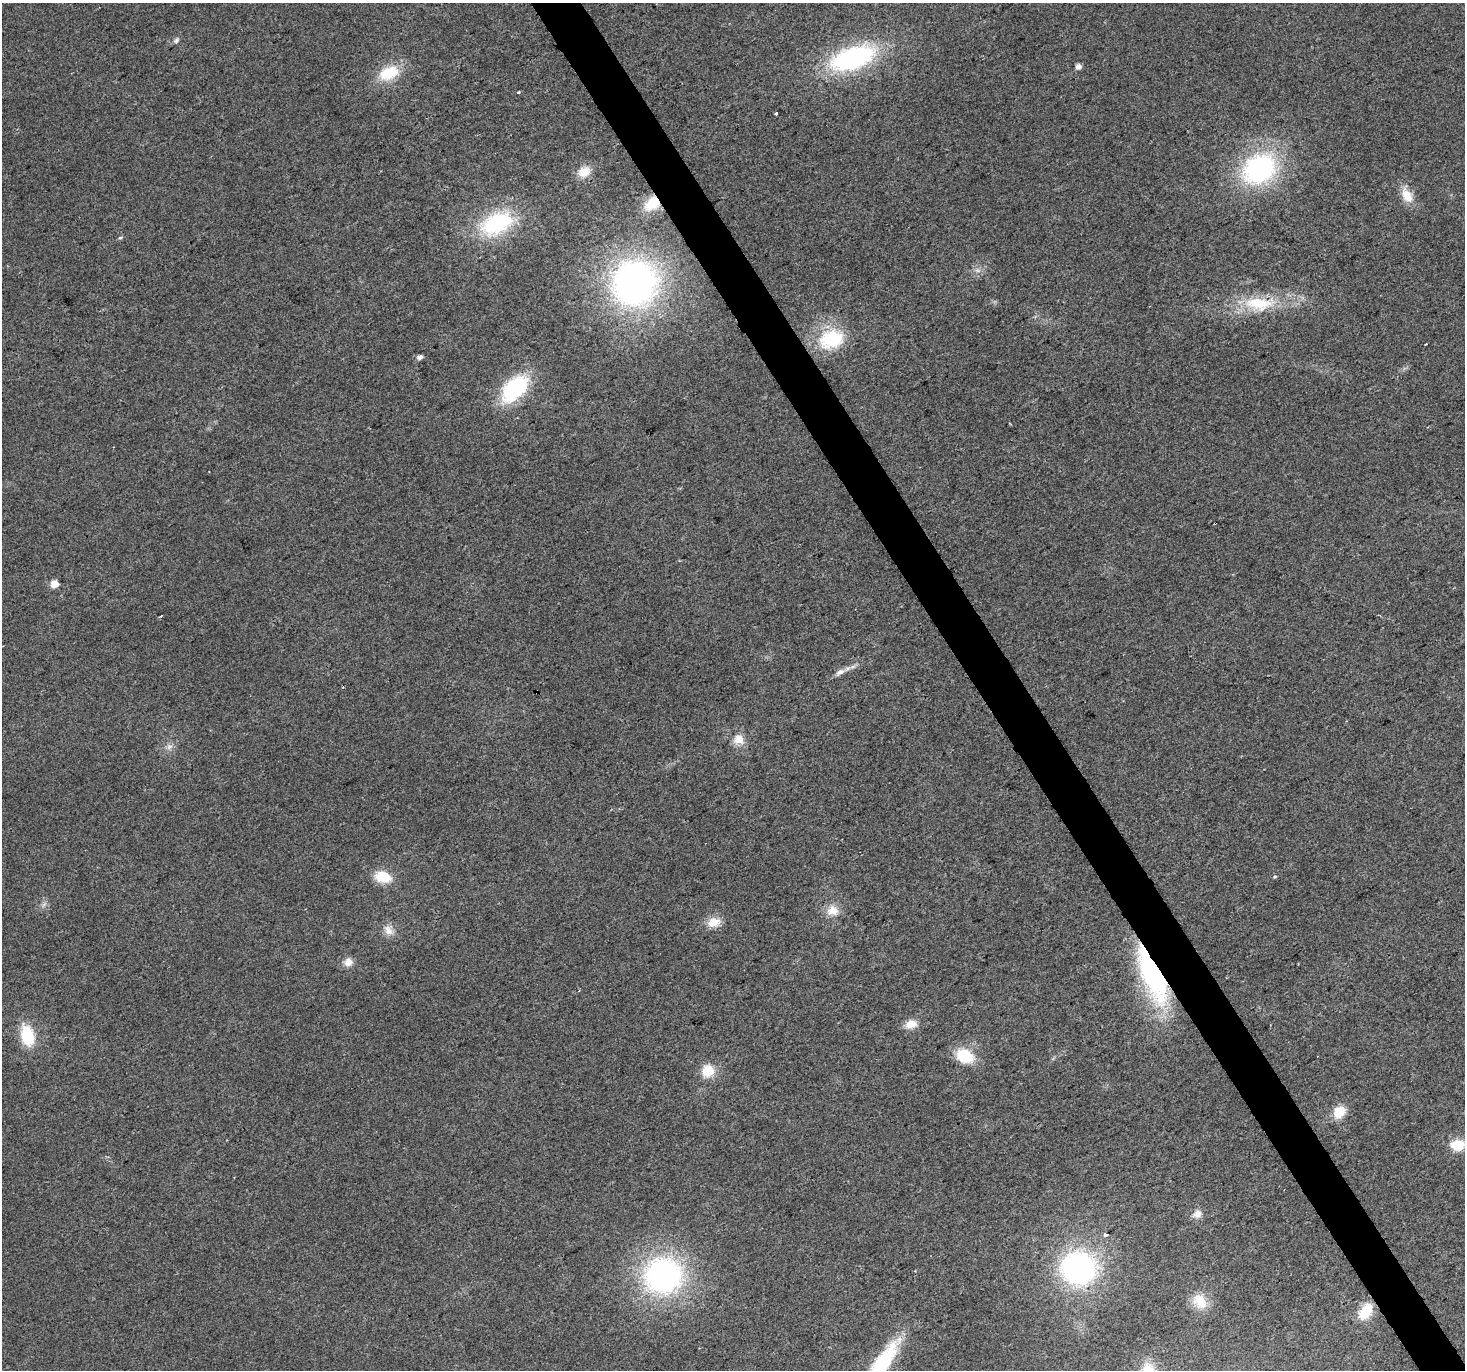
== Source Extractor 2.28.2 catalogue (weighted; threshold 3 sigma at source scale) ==
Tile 6 of 4 x 4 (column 2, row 2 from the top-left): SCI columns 1466-2928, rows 2909-4276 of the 5854 x 5756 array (HDU 1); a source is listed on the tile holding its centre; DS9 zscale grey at full resolution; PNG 1467 x 1372 px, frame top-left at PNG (2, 3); no overlay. Shown black and unused: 3% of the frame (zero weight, under 2 of 3 exposures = <1% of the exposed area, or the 3 px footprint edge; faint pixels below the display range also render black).
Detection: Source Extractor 2.28.2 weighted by HDU 2 'WHT'; one run over the whole footprint, this tile lists its part. Background 0.0237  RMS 0.0063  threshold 0.0281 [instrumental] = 3 sigma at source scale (4.5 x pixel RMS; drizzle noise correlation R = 1.50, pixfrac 1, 0.0396/0.0396 arcsec/px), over >= 5 px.
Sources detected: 44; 1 cosmic-ray / hot-pixel residue — not listed; the other 43 listed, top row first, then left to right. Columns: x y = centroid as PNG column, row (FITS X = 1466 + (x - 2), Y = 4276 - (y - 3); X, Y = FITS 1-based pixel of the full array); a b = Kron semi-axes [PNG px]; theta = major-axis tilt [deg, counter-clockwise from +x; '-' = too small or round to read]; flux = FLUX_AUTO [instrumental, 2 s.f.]
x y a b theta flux
176 40 10 5 51 1.7
853 58 38 18 19 120
1078 66 5 5 - 3.6
389 73 25 15 24 22
518 93 3 3 - 1.7
776 113 3 3 - 3.2
1259 169 35 28 34 100
584 172 16 13 25 8.7
1407 195 21 13 -57 9.6
652 203 22 15 40 18
496 224 42 25 24 60
120 238 6 4 27 0.99
634 283 47 46 - 250
1259 304 48 19 -1 34
831 339 31 22 16 38
420 357 5 4 - 2.7
514 389 28 16 46 63
54 584 5 5 - 9.4
161 616 3 2 - 0.58
840 672 14 7 29 3.7
343 687 3 2 - 0.49
739 740 14 13 - 7.6
169 747 9 7 23 2.9
1275 876 5 3 - 0.72
383 877 20 13 -16 14
832 911 16 14 6 8.4
714 922 17 12 19 8.5
388 930 17 11 -46 5.8
348 962 12 10 50 4.9
1152 975 68 21 -67 110
911 1024 13 9 13 7.9
27 1036 22 13 -76 25
965 1056 16 11 -25 27
708 1071 12 11 - 15
1339 1112 14 11 45 12
1458 1145 12 9 -1 18
1197 1214 13 10 39 4.4
1105 1235 4 3 - 7.6
1078 1268 32 31 - 140
663 1275 37 34 11 160
1200 1301 22 16 -54 13
1366 1311 15 10 56 20
882 1363 53 14 55 60
Overlapping masked pixels (flux is a lower limit): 2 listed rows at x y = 652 203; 1152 975
Isophote crosses this tile's border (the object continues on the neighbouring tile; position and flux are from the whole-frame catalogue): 2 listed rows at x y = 1458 1145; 882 1363